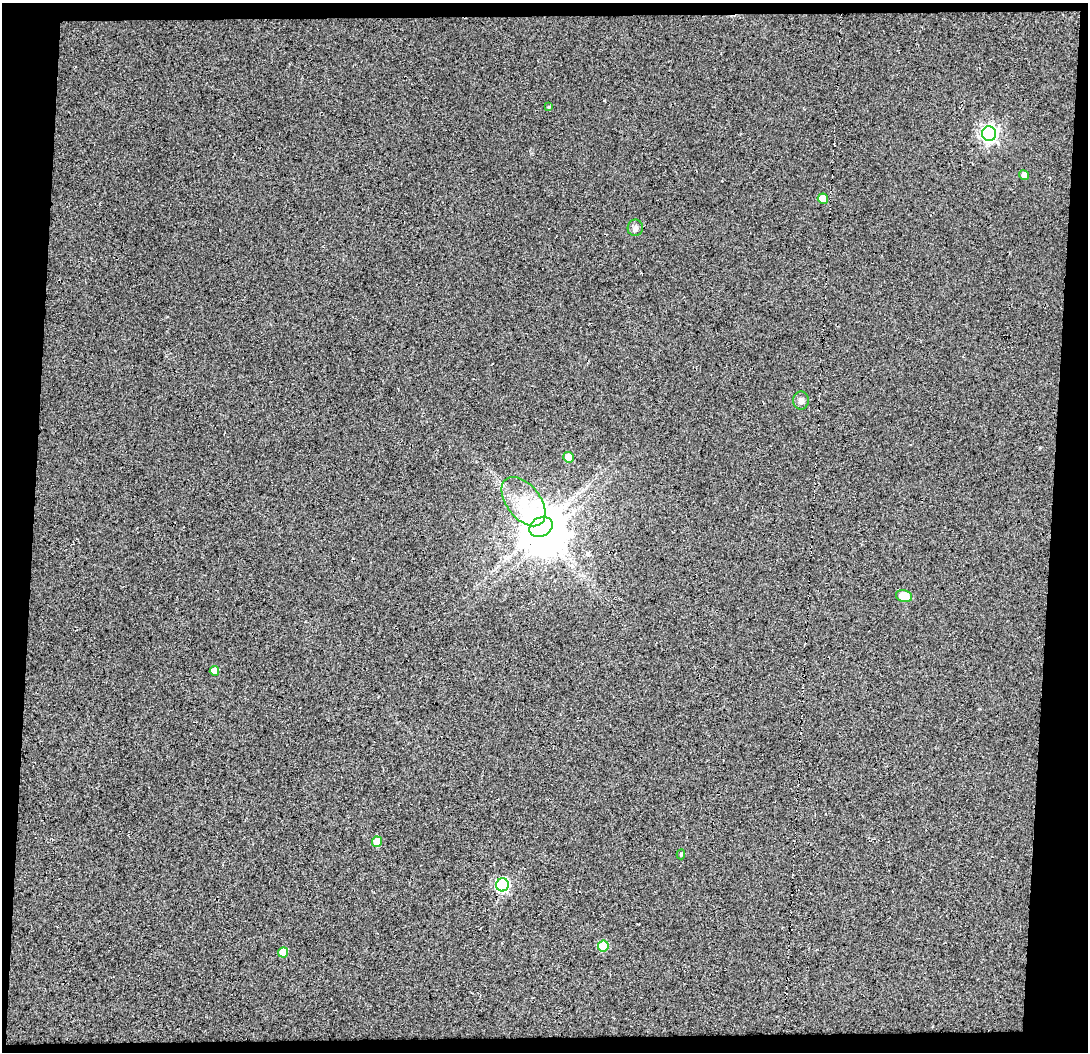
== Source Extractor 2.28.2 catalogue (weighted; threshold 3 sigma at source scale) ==
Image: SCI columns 1-1086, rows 44-1093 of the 1086 x 1138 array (HDU 1 of 3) = the unmasked area's bounding box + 8 px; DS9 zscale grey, full resolution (1 PNG px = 1 image px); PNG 1090 x 1054 px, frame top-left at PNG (2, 3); each listed source drawn as its Kron ellipse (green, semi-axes under 4 px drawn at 4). Shown black and unused: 9% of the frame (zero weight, under 3 of 5 exposures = <1% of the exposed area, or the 3 px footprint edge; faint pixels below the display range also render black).
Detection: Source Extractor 2.28.2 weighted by HDU 2 'WHT'. Background 0.0294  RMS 0.024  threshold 0.107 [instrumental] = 3 sigma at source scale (4.5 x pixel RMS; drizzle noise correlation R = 1.50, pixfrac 1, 0.0396/0.0396 arcsec/px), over >= 5 px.
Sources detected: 17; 1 inside a brighter object's white glare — neither listed nor drawn; the other 16 listed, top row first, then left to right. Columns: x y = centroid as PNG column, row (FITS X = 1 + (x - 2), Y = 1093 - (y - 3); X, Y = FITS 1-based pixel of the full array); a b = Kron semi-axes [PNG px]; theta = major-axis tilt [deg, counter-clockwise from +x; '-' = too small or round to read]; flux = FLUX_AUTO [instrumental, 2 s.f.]
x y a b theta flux
549 107 4 4 - 2
989 134 7 7 - 740
1024 175 5 4 - 10
823 199 5 5 - 34
635 228 8 7 - 8.5
801 400 9 8 - 10
569 457 5 5 - 27
523 502 28 17 -52 140
541 527 12 9 29 5900
904 596 8 6 -14 46
214 671 5 4 - 20
377 842 5 5 - 38
681 854 5 4 - 3.4
502 885 6 6 - 330
603 946 5 5 - 84
283 952 5 5 - 31